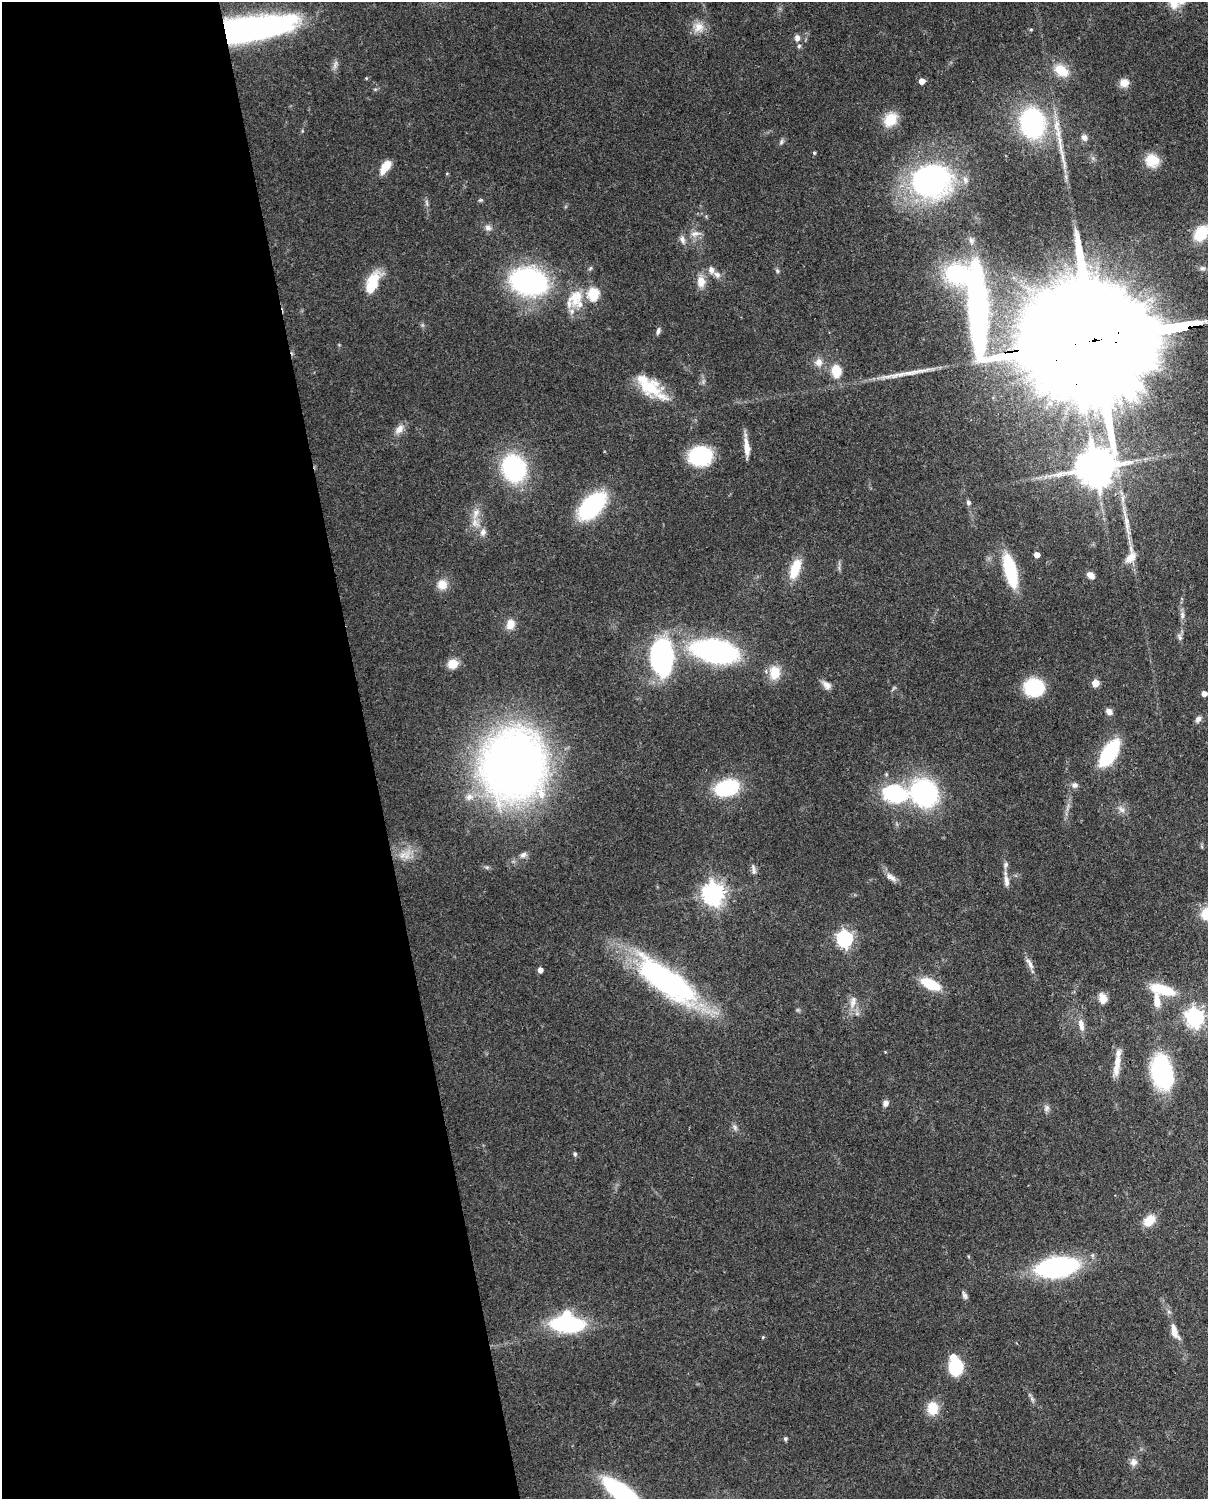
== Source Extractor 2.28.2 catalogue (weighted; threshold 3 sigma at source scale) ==
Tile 5 of 4 x 3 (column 1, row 2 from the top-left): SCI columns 90-1295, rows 1652-3148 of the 5001 x 4912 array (HDU 1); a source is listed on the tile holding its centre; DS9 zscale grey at full resolution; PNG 1210 x 1501 px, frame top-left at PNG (2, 2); no overlay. Shown black and unused: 31% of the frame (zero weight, under 3 of 4 exposures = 7% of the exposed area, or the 3 px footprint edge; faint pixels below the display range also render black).
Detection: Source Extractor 2.28.2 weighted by HDU 2 'WHT'; one run over the whole footprint, this tile lists its part. Background 0.114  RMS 0.0043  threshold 0.0195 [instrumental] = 3 sigma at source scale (4.5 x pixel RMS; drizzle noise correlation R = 1.50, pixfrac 1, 0.05/0.05 arcsec/px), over >= 5 px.
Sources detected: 126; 2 inside a brighter object's white glare — not listed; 12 inside a brighter listed object's ellipse — not listed separately; the other 112 listed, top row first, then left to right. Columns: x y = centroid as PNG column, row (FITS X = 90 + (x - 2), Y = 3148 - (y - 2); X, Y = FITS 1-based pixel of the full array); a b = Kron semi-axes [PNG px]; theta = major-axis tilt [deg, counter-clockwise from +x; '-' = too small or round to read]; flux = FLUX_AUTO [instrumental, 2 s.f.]
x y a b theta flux
698 27 16 15 - 5.6
251 29 66 19 10 180
1031 29 5 3 - 0.42
797 38 9 7 87 1.9
335 64 14 5 74 1.7
1061 70 18 12 -36 9.6
366 78 5 3 - 0.37
922 81 5 4 - 5
1124 83 10 9 - 4.3
890 119 18 14 55 9.5
1032 123 23 18 88 80
1084 137 8 7 - 1.9
781 142 8 5 72 1
814 153 5 4 - 0.59
1063 159 39 5 -79 7
1152 160 15 14 - 8
385 167 16 7 55 8.1
930 181 37 31 6 110
480 200 6 5 - 0.7
427 203 11 4 -85 1.3
488 228 10 8 -34 2.1
1201 233 16 12 56 17
695 234 16 8 9 3.3
682 240 12 7 -67 2.1
971 241 11 7 -69 2.1
1202 268 9 7 4 1.5
777 271 7 5 -69 0.76
717 275 11 8 -38 2.3
529 281 36 26 -12 82
701 282 14 10 -85 5
372 284 25 10 67 16
593 294 6 6 - 40
575 298 27 20 73 12
658 331 9 5 73 1.3
1107 339 113 25 6 39000
818 362 12 11 - 3.4
836 371 6 5 - 27
649 387 30 21 -11 16
399 429 15 9 54 3.3
746 445 24 7 -83 4.9
700 456 17 13 8 49
514 468 23 19 -70 58
1095 468 43 13 81 1400
968 502 7 6 - 1.3
592 506 23 13 45 64
475 513 18 8 72 4.5
1126 521 36 6 -76 7
483 532 11 8 77 2.4
1037 555 5 4 - 3.8
1131 557 21 12 70 6.4
795 569 22 10 71 13
1010 570 30 9 -76 38
1091 575 9 7 -37 2.8
442 584 13 13 - 5.1
1182 615 11 6 84 1.7
510 624 13 10 67 4.5
1180 637 10 6 -65 1.4
715 651 36 19 -9 110
662 657 34 20 -86 78
453 664 11 9 18 6.3
775 673 16 13 90 8.8
1095 683 5 5 - 7.8
827 685 13 8 -41 2.6
1034 687 15 13 2 35
1204 694 5 4 - 2.9
1109 712 9 7 -42 2.1
1198 719 9 7 59 1.7
1109 753 20 9 58 53
513 765 51 47 73 420
1075 785 8 7 - 1.7
727 788 25 16 15 32
895 793 25 18 -11 40
924 793 21 19 -38 79
469 797 12 9 19 3.6
1122 809 12 6 -47 2.1
402 855 23 8 33 5.7
523 855 10 7 39 1.8
753 869 16 5 -79 1.7
891 877 16 7 -37 2.8
1006 881 16 6 -82 2.8
713 894 8 7 - 320
1206 914 14 12 76 9.5
845 939 7 6 - 120
1030 963 18 6 -61 2.7
540 970 4 4 - 2.7
667 981 82 27 -36 96
931 984 18 9 -27 17
1162 989 28 10 -15 16
1103 998 13 10 -73 3.8
1157 1001 18 8 -82 5.3
853 1002 21 8 77 4
1195 1018 7 7 - 210
1081 1025 18 7 -79 3.7
885 1052 4 3 - 0.36
1117 1062 22 9 87 4.7
1162 1072 35 19 -80 51
885 1103 7 6 - 2.1
1046 1108 10 7 72 1.5
735 1127 8 6 -70 1.3
575 1154 6 5 - 0.77
1149 1221 13 9 44 8.7
1057 1267 33 15 8 90
965 1295 12 5 -63 1.4
567 1324 30 17 -3 53
1174 1332 23 9 -69 5.1
763 1337 4 3 - 0.48
956 1367 11 9 80 32
1032 1399 8 5 -46 1.1
932 1408 13 11 -85 10
785 1439 5 4 - 0.93
1133 1462 11 10 - 2.5
622 1493 34 11 -37 87
Overlapping masked pixels (flux is a lower limit): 4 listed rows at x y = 251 29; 1107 339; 1095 468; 667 981
Isophote crosses this tile's border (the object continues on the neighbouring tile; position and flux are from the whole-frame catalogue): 4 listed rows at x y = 1201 233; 1107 339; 1206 914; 622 1493